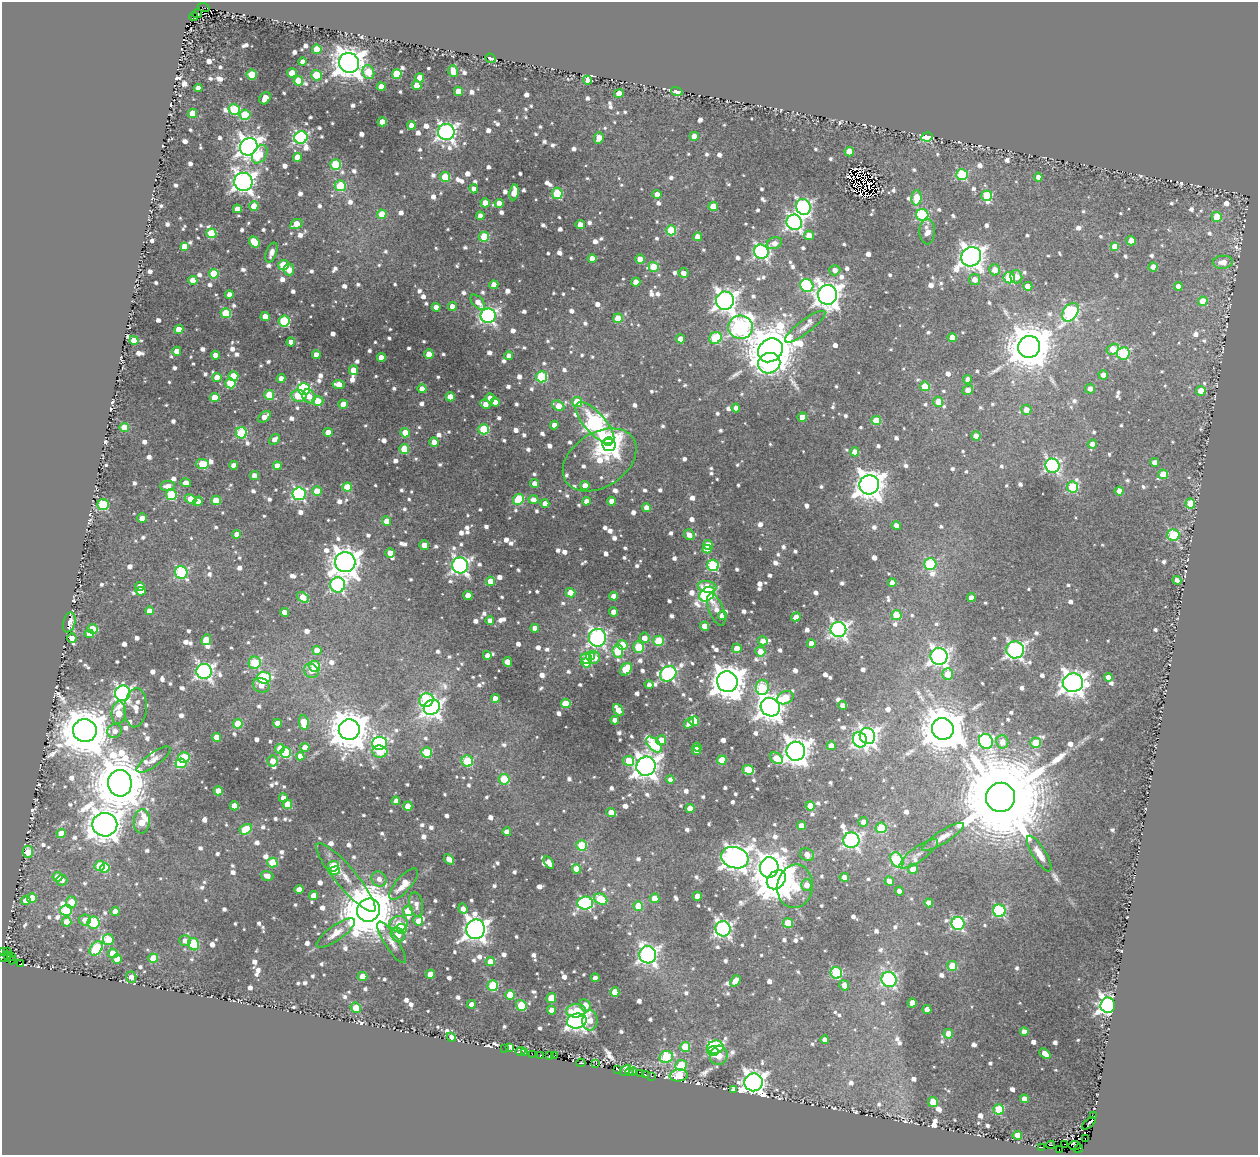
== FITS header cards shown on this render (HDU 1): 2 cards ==
NAXIS1  =                 1256
NAXIS2  =                 1153

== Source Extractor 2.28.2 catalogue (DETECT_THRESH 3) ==
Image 1256 x 1153 px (HDU 1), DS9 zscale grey, 1 PNG px = 1 image px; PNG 1260 x 1157 px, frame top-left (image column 1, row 1153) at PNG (2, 2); each listed source drawn as its Kron ellipse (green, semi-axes under 4 px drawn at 4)
Background 0.0967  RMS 0.013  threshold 0.0379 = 3 sigma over >= 5 px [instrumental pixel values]
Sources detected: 1576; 8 with non-positive FLUX_AUTO (blend fragments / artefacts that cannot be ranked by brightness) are neither listed nor drawn; of the other 1568, the 500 brightest by FLUX_AUTO listed and drawn (1068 fainter detections omitted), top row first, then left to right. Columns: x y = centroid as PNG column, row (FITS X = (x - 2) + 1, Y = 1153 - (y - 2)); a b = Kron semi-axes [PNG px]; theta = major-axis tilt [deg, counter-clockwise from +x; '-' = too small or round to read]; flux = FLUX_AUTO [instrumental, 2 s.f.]
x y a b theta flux
204 7 6 2 -23 18
197 13 5 2 - 16
194 16 4 3 - 45
317 49 5 4 - 24
490 58 5 4 - 6.5
303 62 4 4 - 7.1
349 63 10 10 - 1600
453 71 6 4 -77 13
368 72 7 5 -71 28
292 73 5 4 - 11
252 74 5 5 - 30
397 74 5 5 - 45
316 75 5 5 - 45
420 78 4 4 - 16
588 80 4 4 - 7.3
298 81 5 4 - 29
417 85 4 4 - 15
381 87 4 4 - 12
198 88 4 4 - 6.6
458 91 4 4 - 20
677 91 6 4 -17 18
619 93 5 4 - 7.5
265 98 6 5 - 9.5
234 110 5 5 - 58
193 113 4 4 - 18
245 115 5 5 - 48
382 122 4 4 - 13
411 125 4 4 - 9.7
446 132 8 8 - 410
694 136 4 4 - 8.8
301 137 6 6 - 210
927 137 5 4 - 44
599 138 6 5 - 9.8
249 147 9 8 - 760
849 152 4 4 - 19
260 154 10 6 58 24
297 157 4 4 - 15
335 164 5 5 - 52
962 175 6 5 - 78
445 177 5 5 - 29
1038 177 4 4 - 7
243 182 9 9 - 590
340 186 5 5 - 56
474 189 4 4 - 7.2
514 192 8 4 81 17
557 193 6 5 - 57
657 194 4 4 - 7.4
987 196 5 5 - 56
917 198 7 5 87 30
485 203 4 4 - 11
499 203 4 4 - 9.8
254 206 4 4 - 20
713 207 5 4 - 21
803 207 8 7 - 220
237 209 4 4 - 8.1
382 214 5 4 - 21
922 215 6 6 - 110
480 216 4 4 - 7.4
1217 217 5 5 - 33
794 222 8 7 - 320
296 224 7 4 30 18
580 225 4 4 - 9.6
671 230 5 5 - 55
927 232 13 7 -89 9.6
211 233 5 5 - 46
809 235 5 5 - 9.2
484 237 5 5 - 45
698 237 4 4 - 12
1131 241 5 4 - 14
254 242 6 4 -52 23
774 243 8 5 24 7
1115 246 4 4 - 13
185 247 4 4 - 24
761 252 7 7 - 230
271 253 10 5 70 7.4
971 257 10 9 - 930
592 258 4 4 - 11
640 259 5 4 - 11
1223 262 10 6 4 10
284 265 5 5 - 43
654 267 5 4 - 25
1153 267 4 4 - 12
289 269 6 5 - 9.5
835 270 5 5 - 6.8
994 270 5 5 - 11
683 273 5 5 - 6.7
214 274 5 4 - 30
1016 277 7 6 - 9.9
1009 278 6 5 - 79
974 279 5 5 - 8.6
193 280 4 4 - 12
636 282 4 4 - 12
494 285 4 4 - 12
807 285 7 6 - 120
1028 286 4 4 - 12
1178 286 4 4 - 8.4
229 294 4 4 - 7.3
828 295 10 9 - 950
725 301 9 9 - 690
1203 301 5 4 - 20
478 302 9 5 -45 8.4
452 306 4 4 - 7.1
436 307 4 4 - 6.5
1070 312 10 7 54 150
226 313 5 5 - 46
488 316 8 7 - 270
265 317 4 4 - 15
618 318 5 5 - 22
284 321 5 5 - 100
741 327 12 11 - 400
805 327 25 6 37 7.5
179 329 4 4 - 17
952 337 4 4 - 14
715 338 6 5 - 64
680 339 4 4 - 11
134 340 4 4 - 18
291 342 4 4 - 8.6
1029 347 11 11 - 4100
1113 349 6 5 - 20
770 350 13 11 38 5100
177 351 4 4 - 12
1123 353 6 6 - 98
429 354 4 4 - 15
215 355 4 4 - 8.9
316 355 4 4 - 8.5
509 356 4 4 - 6.4
381 358 4 4 - 12
769 363 11 10 - 140
353 370 4 4 - 13
1103 375 5 4 - 6.5
233 376 5 4 - 18
217 377 4 4 - 13
542 377 5 5 - 69
281 378 4 4 - 6.8
968 379 4 4 - 6.9
230 383 5 5 - 51
338 384 6 4 -10 13
925 386 5 5 - 21
304 389 6 5 - 140
422 389 4 4 - 10
1090 389 5 5 - 6.7
968 390 5 4 - 8.4
1201 391 4 4 - 14
269 395 5 5 - 34
299 396 7 5 -8 33
309 396 7 6 - 12
450 397 4 4 - 16
215 398 4 4 - 29
490 398 4 4 - 7.9
318 401 5 4 - 23
495 402 4 4 - 9.1
577 402 5 5 - 32
938 402 5 4 - 14
343 404 4 4 - 18
485 404 5 4 - 9.1
558 406 6 5 - 14
736 408 4 4 - 7.5
1026 410 5 5 - 8.9
265 417 7 4 39 8.7
802 417 5 4 - 13
876 421 5 4 - 31
595 423 26 10 -48 430
554 425 4 4 - 7.6
124 428 5 4 - 24
484 429 5 5 - 63
328 432 4 4 - 11
241 433 5 5 - 81
405 433 5 4 - 17
976 436 4 4 - 8.7
274 439 6 4 41 6.6
608 441 4 4 - 380
434 442 4 4 - 8.5
1092 444 4 4 - 7.2
609 445 6 6 - 470
404 449 5 5 - 35
855 452 4 4 - 14
600 460 40 27 33 53
1155 462 4 4 - 8.4
203 464 6 5 - 46
233 465 4 4 - 7.1
277 466 4 4 - 11
1052 466 7 7 - 230
1163 474 5 5 - 23
254 476 4 4 - 8.1
186 483 5 4 - 8.1
534 483 4 4 - 9.3
869 485 10 9 - 1400
168 486 7 5 4 6.4
585 486 4 4 - 9.9
347 487 5 4 - 27
1072 487 5 5 - 60
317 491 5 4 - 30
1119 491 4 4 - 9
299 494 6 6 - 180
171 495 5 5 - 57
190 499 6 4 -26 14
518 499 6 5 - 57
216 500 5 4 - 22
533 500 5 4 - 7.1
198 501 5 4 - 7.6
586 501 4 4 - 6.8
612 501 4 4 - 10
545 503 4 4 - 7.9
1190 503 5 4 - 32
103 505 5 5 - 76
647 508 4 4 - 9.3
142 518 5 4 - 7.8
387 521 4 4 - 13
896 526 5 4 - 8.8
237 534 4 4 - 8.1
689 535 5 5 - 7.8
1173 535 6 6 - 77
424 545 5 4 - 11
708 545 5 4 - 19
707 549 5 4 - 11
390 553 5 4 - 9.1
345 562 10 10 - 1300
930 564 6 6 - 68
460 565 8 8 - 360
713 565 6 5 - 110
181 572 6 6 - 110
1177 580 4 4 - 6.7
491 581 4 4 - 17
892 583 4 4 - 7.3
338 585 7 7 - 200
140 586 4 4 - 9.4
707 587 9 5 -11 22
141 591 5 4 - 10
570 593 5 4 - 15
707 594 9 6 38 240
468 595 4 4 - 12
614 596 4 4 - 8.2
303 597 6 4 -38 21
971 598 4 4 - 8.5
716 610 17 7 -69 8
149 611 4 4 - 11
285 612 4 4 - 7.5
614 612 4 4 - 9.5
722 615 4 4 - 9.4
896 615 5 5 - 36
796 617 5 4 - 7.8
490 621 4 4 - 8.2
69 622 10 6 76 10
705 626 4 4 - 14
535 628 4 4 - 6.7
92 629 5 4 - 24
838 630 8 7 - 350
89 634 4 4 - 6.9
72 638 4 4 - 8.6
597 638 9 8 - 340
644 638 5 5 - 8.2
206 640 5 4 - 19
659 641 5 5 - 53
763 641 5 4 - 7.7
811 643 4 4 - 11
622 645 5 5 - 28
638 647 6 5 - 42
737 648 4 4 - 11
317 650 5 4 - 15
1015 650 9 8 - 350
618 651 7 5 -84 54
760 651 5 5 - 12
487 655 4 4 - 7
590 656 5 4 - 10
939 656 8 8 - 430
594 658 6 5 - 9.4
587 659 6 5 - 57
507 662 5 4 - 11
255 663 6 6 - 52
586 663 5 4 - 22
315 666 5 5 - 46
626 669 7 5 50 43
204 671 8 7 - 330
311 671 8 6 -45 6.4
668 674 9 7 41 220
948 674 6 5 - 22
1108 677 4 4 - 8
264 678 7 6 - 86
727 682 10 10 - 2000
1073 683 10 9 - 880
261 685 8 7 - 7.8
649 685 4 4 - 6.8
762 687 7 6 - 52
123 693 8 7 - 290
495 698 4 4 - 8.4
785 698 9 6 23 23
426 700 7 6 - 89
566 703 5 4 - 29
843 705 4 4 - 6.9
432 707 8 7 - 480
770 707 10 9 - 1100
135 708 19 11 86 14
618 710 7 4 -54 19
119 713 11 7 86 27
615 720 4 4 - 10
694 721 5 5 - 20
278 723 4 4 - 9.2
304 723 7 5 -81 32
689 723 6 4 51 7
238 724 5 4 - 28
943 729 11 10 - 4300
349 730 10 10 - 2900
85 731 12 11 - 5200
115 731 7 7 - 7
867 736 8 7 - 380
217 737 4 4 - 15
661 740 5 5 - 17
860 740 8 7 - 190
986 741 8 7 - 150
1002 742 7 6 - 7.7
380 743 7 6 - 160
1035 743 5 5 - 24
654 744 9 5 -45 120
831 746 4 4 - 14
305 747 4 4 - 12
697 747 4 4 - 7.7
280 749 5 4 - 13
380 751 7 6 - 33
697 751 4 4 - 7.8
796 751 9 9 - 1100
286 752 5 5 - 64
426 752 5 5 - 44
300 756 4 4 - 8.8
184 758 5 5 - 57
776 758 7 5 -38 21
154 760 20 7 36 6.9
722 760 5 4 - 24
272 761 5 5 - 8.6
467 761 6 5 - 54
629 761 5 5 - 26
181 763 5 5 - 40
646 766 10 9 - 900
748 770 6 5 - 43
504 779 5 5 - 47
670 780 4 4 - 6.5
120 783 13 12 - 7000
218 791 4 4 - 17
1000 797 15 14 - 30000
283 798 4 4 - 6.6
396 801 4 4 - 6.6
287 804 5 4 - 25
234 806 4 4 - 15
408 806 4 4 - 17
810 806 4 4 - 16
690 808 4 4 - 14
611 812 5 4 - 11
142 821 12 8 85 32
863 822 5 4 - 6.9
105 825 12 12 - 1900
801 826 4 4 - 9.2
881 828 5 5 - 52
246 829 6 5 - 36
507 832 4 4 - 10
61 833 4 4 - 15
943 837 24 6 32 10
851 840 8 7 - 290
582 845 5 5 - 45
28 852 6 5 - 22
919 854 23 7 36 8.1
1039 854 20 6 -58 9
807 855 7 6 - 10
735 858 14 10 -16 1100
449 859 6 4 -48 9.4
897 860 8 6 -60 110
272 862 5 5 - 35
549 863 7 4 -57 7.7
100 866 5 5 - 36
333 866 5 5 - 53
769 867 10 9 - 660
105 868 5 4 - 23
576 869 5 4 - 17
913 869 5 5 - 11
335 871 5 4 - 25
267 876 6 4 -18 7.3
57 877 5 5 - 14
844 877 4 4 - 8.5
346 878 44 10 -50 19
379 879 8 7 - 6.8
62 880 5 5 - 6.4
776 880 10 8 45 2700
889 881 5 4 - 7
403 884 20 7 49 16
807 885 6 5 - 9.6
795 886 22 17 81 71
299 889 4 4 - 11
899 891 4 4 - 6.6
314 895 4 4 - 11
697 896 4 4 - 9.3
32 898 5 4 - 16
655 898 5 4 - 13
601 899 7 5 -29 41
26 900 5 4 - 10
71 902 6 5 - 22
585 903 7 6 - 140
929 903 4 4 - 11
416 905 12 7 -79 6.6
638 906 5 5 - 25
463 909 5 4 - 7.5
66 910 6 5 - 69
369 910 12 11 - 6900
408 911 5 5 - 27
999 911 6 6 - 110
115 912 4 4 - 13
85 920 6 5 - 9.7
418 921 5 4 - 8.7
67 922 5 4 - 12
94 923 6 6 - 91
788 923 5 5 - 35
958 923 6 6 - 170
398 924 9 8 - 16
402 929 5 5 - 26
476 929 10 9 - 850
723 929 8 7 - 300
336 933 23 7 36 10
398 935 7 6 - 9.8
108 939 6 5 - 29
185 941 6 5 - 6.5
392 942 24 7 -57 7.8
194 944 6 5 - 64
96 948 8 5 50 82
3 952 2 2 - 19
7 952 2 2 - 46
113 953 5 4 - 14
648 955 8 8 - 420
7 956 3 2 - 32
2 957 2 2 - 61
11 957 3 3 - 13
153 958 5 4 - 31
117 959 5 4 - 14
12 960 4 2 - 76
490 961 5 4 - 10
21 964 4 3 - 36
952 966 5 5 - 33
836 973 6 5 - 87
430 974 4 4 - 16
362 976 5 4 - 13
131 977 5 5 - 6.5
595 978 4 4 - 6.5
889 979 8 7 - 190
735 981 6 4 52 12
844 985 5 5 - 8.3
493 986 5 5 - 63
615 992 4 4 - 20
510 995 5 4 - 24
551 998 5 4 - 23
912 1003 4 4 - 11
471 1004 4 4 - 6.5
521 1005 6 5 - 36
585 1005 6 5 - 18
1108 1005 7 7 - 490
356 1008 5 5 - 24
927 1009 4 4 - 9.8
551 1010 4 4 - 7.8
576 1011 10 6 4 22
590 1020 10 7 88 9.7
577 1021 10 7 14 460
1024 1032 4 4 - 6.9
948 1034 5 4 - 12
451 1037 5 4 - 7
825 1040 4 4 - 6.9
685 1047 5 5 - 37
715 1047 8 6 8 110
505 1048 3 2 - 6.6
510 1048 4 3 - 11
520 1051 5 3 - 32
713 1051 5 5 - 92
525 1053 3 3 - 250
532 1054 2 2 - 6.9
1045 1054 6 4 -40 9.3
540 1055 3 3 - 8.6
549 1055 4 3 - 49
555 1055 3 2 - 6.9
719 1055 9 9 - 16
666 1057 7 6 - 62
581 1063 4 3 - 44
596 1064 4 3 - 11
681 1065 6 5 - 38
618 1069 3 3 - 26
625 1070 7 4 48 17
633 1071 4 3 - 15
630 1072 4 3 - 16
641 1073 3 2 - 9.8
646 1075 3 2 - 7.7
679 1075 9 6 6 39
651 1076 3 2 - 22
754 1082 9 9 - 900
733 1090 3 3 - 45
1024 1099 4 4 - 7
933 1102 5 5 - 30
999 1109 5 5 - 51
1093 1116 4 3 - 42
1089 1123 8 3 39 71
1017 1135 4 4 - 11
1085 1138 3 2 - 76
1065 1144 3 2 - 54
1051 1145 4 2 - 27
1074 1145 7 4 0 140
1041 1147 3 2 - 110
1059 1149 3 3 - 64
1078 1149 4 2 - 24
At the frame edge (FLAGS 8, measured only in part): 2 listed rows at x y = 3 952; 2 957
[1068 fainter detections neither listed nor drawn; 8 non-positive-flux detections neither listed nor drawn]